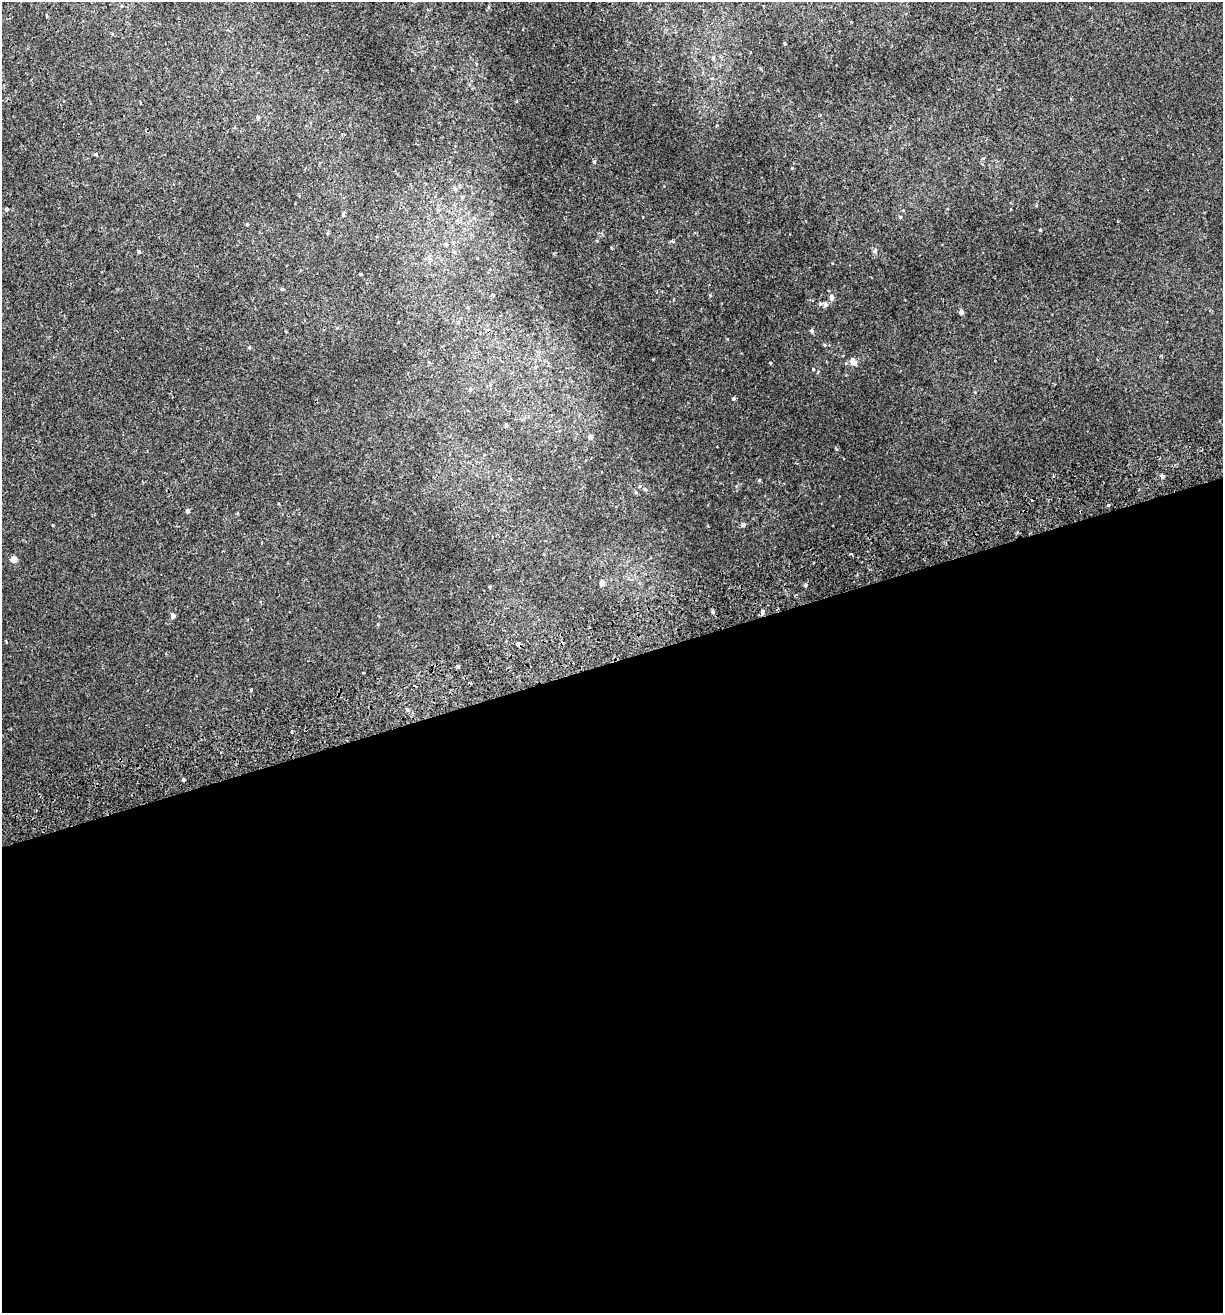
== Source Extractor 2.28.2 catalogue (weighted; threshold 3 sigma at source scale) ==
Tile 15 of 4 x 4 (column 3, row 4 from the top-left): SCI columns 2567-3787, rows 56-1366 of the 5082 x 5355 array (HDU 1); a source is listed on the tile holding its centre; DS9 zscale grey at full resolution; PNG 1225 x 1315 px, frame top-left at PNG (2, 2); no overlay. Shown black and unused: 50% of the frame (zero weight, under 2 of 3 exposures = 3% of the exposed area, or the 3 px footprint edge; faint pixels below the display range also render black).
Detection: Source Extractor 2.28.2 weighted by HDU 2 'WHT'; one run over the whole footprint, this tile lists its part. Background 0.00256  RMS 0.0025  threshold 0.0111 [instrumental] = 3 sigma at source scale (4.5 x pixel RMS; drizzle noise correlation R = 1.50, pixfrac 1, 0.0396/0.0396 arcsec/px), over >= 5 px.
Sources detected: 57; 5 cosmic-ray / hot-pixel residue — not listed; the other 52 listed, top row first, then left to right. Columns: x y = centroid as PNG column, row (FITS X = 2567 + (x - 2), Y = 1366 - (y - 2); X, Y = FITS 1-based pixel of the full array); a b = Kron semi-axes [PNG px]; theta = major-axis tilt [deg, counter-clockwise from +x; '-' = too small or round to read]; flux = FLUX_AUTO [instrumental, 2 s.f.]
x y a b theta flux
489 7 6 4 90 0.26
785 44 3 2 - 0.21
999 89 3 2 - 0.28
258 118 5 4 - 0.36
95 154 5 4 - 0.35
594 162 4 3 - 0.37
455 188 7 5 -69 0.45
462 197 6 5 - 0.4
6 209 4 4 - 0.43
343 214 7 3 -85 0.28
900 217 4 4 - 0.28
474 218 6 4 -42 0.34
247 224 4 3 - 0.2
1040 230 3 3 - 0.24
328 233 4 4 - 0.28
446 244 5 4 - 0.34
875 250 7 5 78 0.42
139 252 4 3 - 0.36
360 274 3 3 - 0.45
282 289 4 4 - 0.31
832 297 5 4 - 1.1
820 304 5 4 - 0.35
825 305 6 5 - 0.56
961 312 4 4 - 1
812 331 5 4 - 0.48
825 345 5 3 - 0.22
249 348 4 4 - 0.28
853 362 5 5 - 2.3
770 363 4 3 - 0.16
813 369 4 3 - 0.21
490 385 5 4 - 0.3
470 389 5 4 - 0.35
733 399 4 4 - 0.4
506 425 4 4 - 0.47
591 437 5 4 - 0.85
1162 477 4 4 - 0.66
759 480 5 4 - 0.28
639 486 5 3 - 0.25
636 492 5 4 - 0.31
1109 505 3 3 - 3.9
187 511 4 4 - 0.55
743 524 5 5 - 0.59
14 559 6 6 - 1.3
602 583 5 4 - 1.2
805 585 4 4 - 0.37
490 587 4 3 - 0.24
713 612 4 4 - 0.52
173 616 4 4 - 1.1
518 644 4 3 - 4.3
458 666 4 4 - 0.34
292 732 3 3 - 0.74
183 780 4 3 - 1.1
Overlapping masked pixels (flux is a lower limit): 1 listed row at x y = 518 644
Unlisted compact peaks at least as high as the median listed source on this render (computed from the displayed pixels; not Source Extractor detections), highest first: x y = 251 690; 710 295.